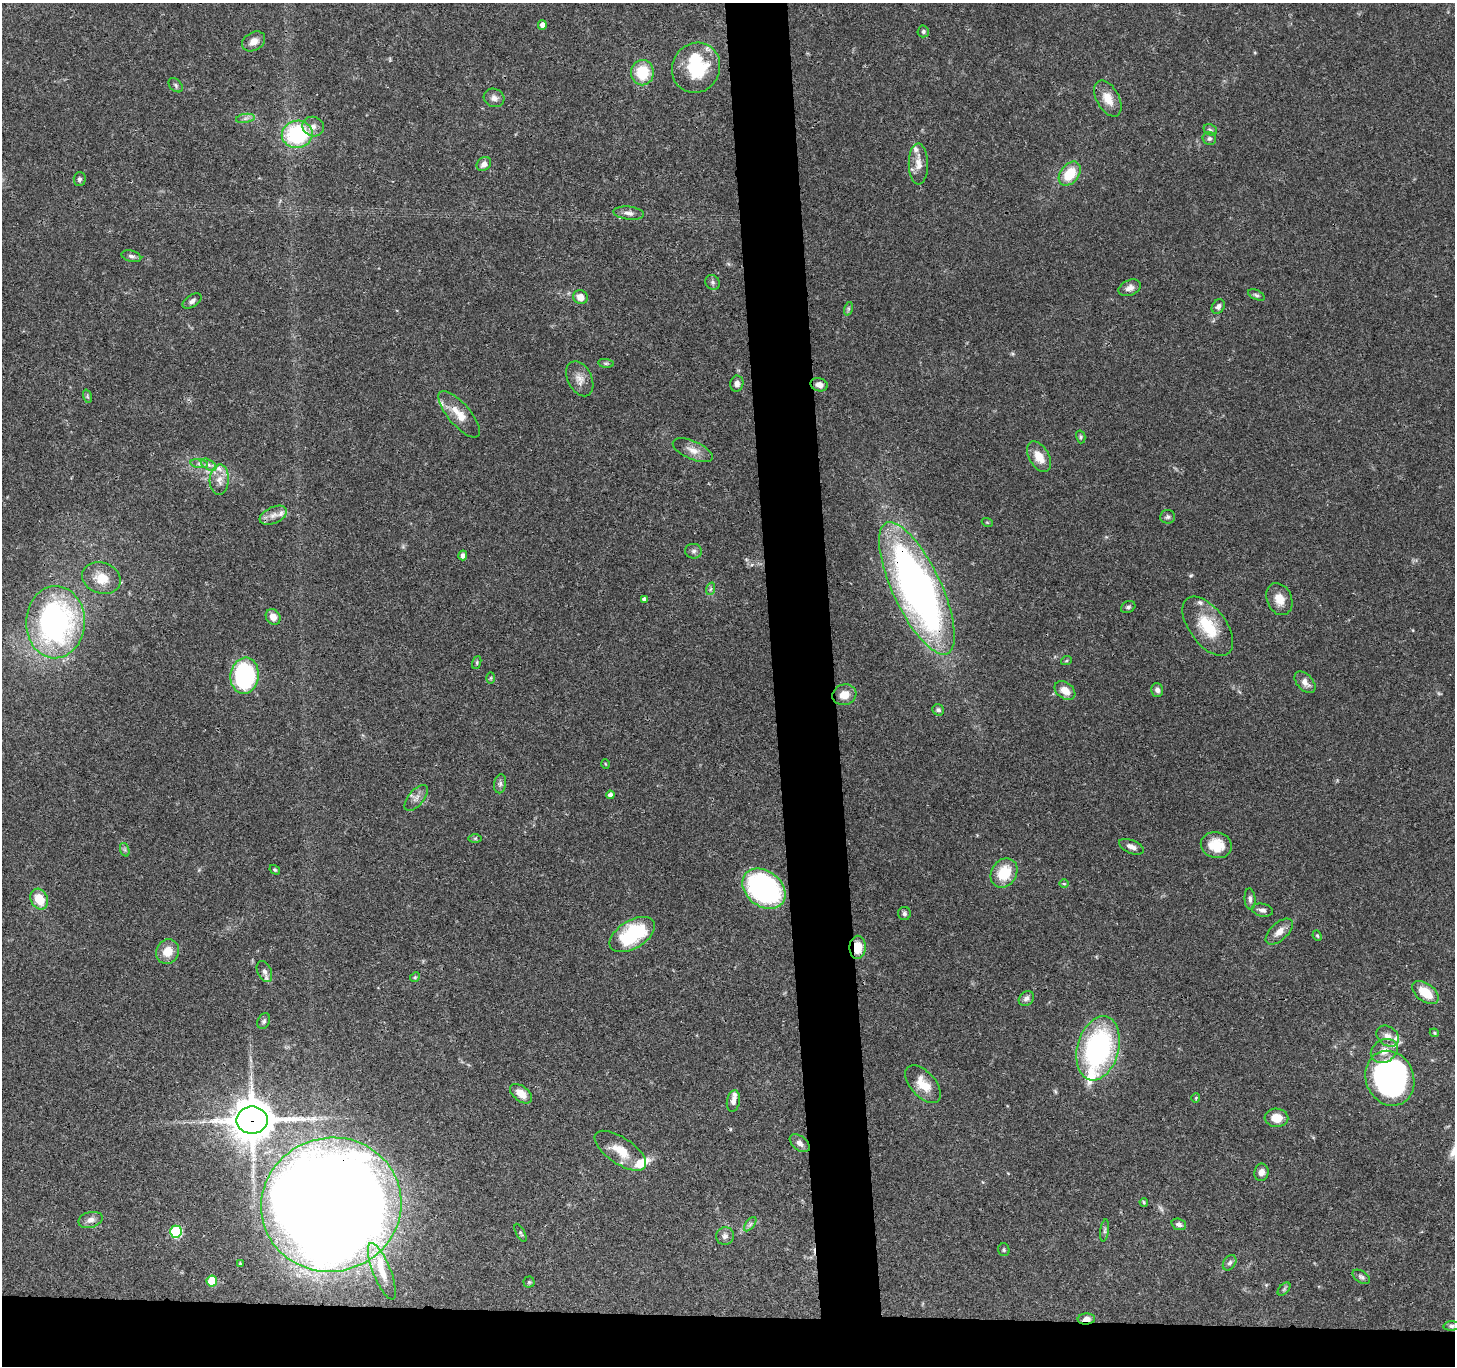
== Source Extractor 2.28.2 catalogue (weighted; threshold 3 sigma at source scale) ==
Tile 8 of 3 x 3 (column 2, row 3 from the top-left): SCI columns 1455-2907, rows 121-1484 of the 4360 x 4336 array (HDU 1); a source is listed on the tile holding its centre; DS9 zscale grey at full resolution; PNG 1457 x 1368 px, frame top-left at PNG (2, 3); each listed source drawn as its Kron ellipse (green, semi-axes under 4 px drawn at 4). Shown black and unused: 8% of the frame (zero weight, under 3 of 4 exposures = <1% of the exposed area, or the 3 px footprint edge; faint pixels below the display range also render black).
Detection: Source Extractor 2.28.2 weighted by HDU 2 'WHT'; one run over the whole footprint, this tile lists its part. Background 0.0438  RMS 0.0028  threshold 0.0126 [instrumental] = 3 sigma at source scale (4.5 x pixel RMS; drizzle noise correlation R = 1.50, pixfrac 1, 0.05/0.05 arcsec/px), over >= 5 px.
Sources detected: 136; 2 too faint to see at this stretch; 1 inside a brighter object's white glare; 1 cosmic-ray / hot-pixel residue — neither listed nor drawn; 12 inside a brighter listed object's ellipse — not listed separately; the other 120 listed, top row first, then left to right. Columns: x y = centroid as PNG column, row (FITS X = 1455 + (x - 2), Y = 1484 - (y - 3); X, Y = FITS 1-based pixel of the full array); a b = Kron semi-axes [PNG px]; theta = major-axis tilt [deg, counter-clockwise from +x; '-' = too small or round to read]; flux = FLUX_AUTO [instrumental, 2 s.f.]
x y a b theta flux
542 25 5 4 - 1.4
923 31 6 5 - 0.62
254 41 12 9 31 2.2
696 68 25 23 61 17
642 73 12 11 - 9.6
176 85 8 5 -44 0.62
494 98 10 9 - 1.5
1108 98 19 11 -61 4.3
245 118 9 4 9 0.84
313 127 11 9 -18 1.8
1210 130 7 5 -23 0.58
297 134 15 13 11 26
1209 138 7 6 - 0.69
484 164 8 6 41 1.4
918 164 20 9 -90 2.9
1070 174 13 9 52 8.5
80 179 7 6 - 0.68
629 213 15 6 -6 1.5
131 256 10 5 -15 0.91
712 282 8 7 - 0.82
1130 288 12 7 23 1.8
1256 295 9 4 -25 0.63
580 297 7 7 - 2.8
192 301 10 6 33 0.99
1218 307 7 6 - 1
848 309 7 4 72 0.49
606 363 8 4 -8 0.47
580 379 18 12 -63 2.7
737 384 8 6 81 1.3
819 385 8 6 -16 1.8
87 396 7 4 -72 0.48
459 414 29 11 -50 5
1081 437 6 4 -76 0.43
693 450 21 9 -23 2.9
1039 457 17 10 -59 4.2
199 464 9 4 -9 0.83
209 465 8 5 -31 0.95
219 480 15 9 87 2.5
273 515 14 8 24 2.1
1167 517 7 6 - 0.73
987 522 5 3 - 0.24
694 551 8 7 - 0.88
463 555 5 4 - 0.91
101 578 20 15 -19 5.4
917 588 72 24 -65 150
710 589 6 4 70 0.45
644 599 4 4 - 0.89
1279 599 16 12 -67 3.6
1128 607 7 5 27 0.7
273 617 8 7 - 2.4
55 622 36 29 88 74
1208 626 34 18 -54 12
1066 661 5 3 - 0.33
477 663 7 4 73 0.39
245 676 18 14 82 38
491 678 6 4 89 0.35
1305 682 13 8 -48 2.1
1157 690 7 6 - 1.1
1065 691 11 8 -35 3.2
844 695 12 10 18 3.5
938 710 6 5 - 0.69
605 764 5 3 - 0.23
500 784 9 6 80 0.87
610 795 4 4 - 1.3
416 798 15 8 51 1.9
475 838 7 4 0 0.43
1216 845 16 13 -12 6.1
1131 847 13 6 -23 1.7
125 850 7 4 -71 0.57
275 870 5 4 - 0.39
1004 873 15 12 57 9.2
1064 884 5 3 - 0.27
764 889 24 17 -39 58
39 899 11 8 -64 5.8
1250 899 10 5 -85 0.93
1262 910 11 6 -11 1.2
904 914 6 6 - 0.75
1279 932 16 8 43 2.5
632 935 25 14 31 22
1317 936 5 4 - 0.36
858 947 11 8 89 5.1
168 952 12 11 - 4.2
264 972 11 7 -64 1.3
415 977 5 4 - 0.35
1425 993 15 9 -37 6.6
1026 998 8 6 38 1.1
264 1021 8 6 63 0.67
1434 1033 5 4 - 0.3
1388 1036 12 9 -39 2
1098 1048 33 20 75 51
1384 1051 14 11 32 3.1
1390 1078 28 24 -68 110
923 1084 23 12 -48 5.5
521 1094 12 7 -39 3.1
1196 1098 5 4 - 0.29
733 1101 11 6 79 1.4
1276 1118 12 9 -3 4.3
252 1120 15 13 0 910
800 1143 11 7 -38 1.5
620 1151 30 13 -34 6.1
1261 1172 9 7 80 1.7
1144 1202 4 3 - 0.34
331 1205 70 67 16 1200
90 1220 12 7 14 1.7
750 1224 8 4 53 0.68
1179 1224 7 5 -19 0.94
1105 1230 11 4 81 0.67
176 1232 6 6 - 27
521 1233 10 4 -63 0.44
725 1236 9 9 - 1.2
1004 1250 6 5 - 0.49
1230 1263 8 6 55 0.84
240 1264 4 3 - 0.29
382 1271 30 9 -68 4.3
1361 1277 10 5 -34 0.74
212 1281 5 5 - 9.6
529 1282 5 5 - 0.41
1284 1289 8 4 46 0.51
1086 1319 8 5 5 2.3
1452 1326 8 4 5 0.64
Overlapping masked pixels (flux is a lower limit): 6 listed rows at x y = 819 385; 917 588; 858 947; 252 1120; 331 1205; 1086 1319